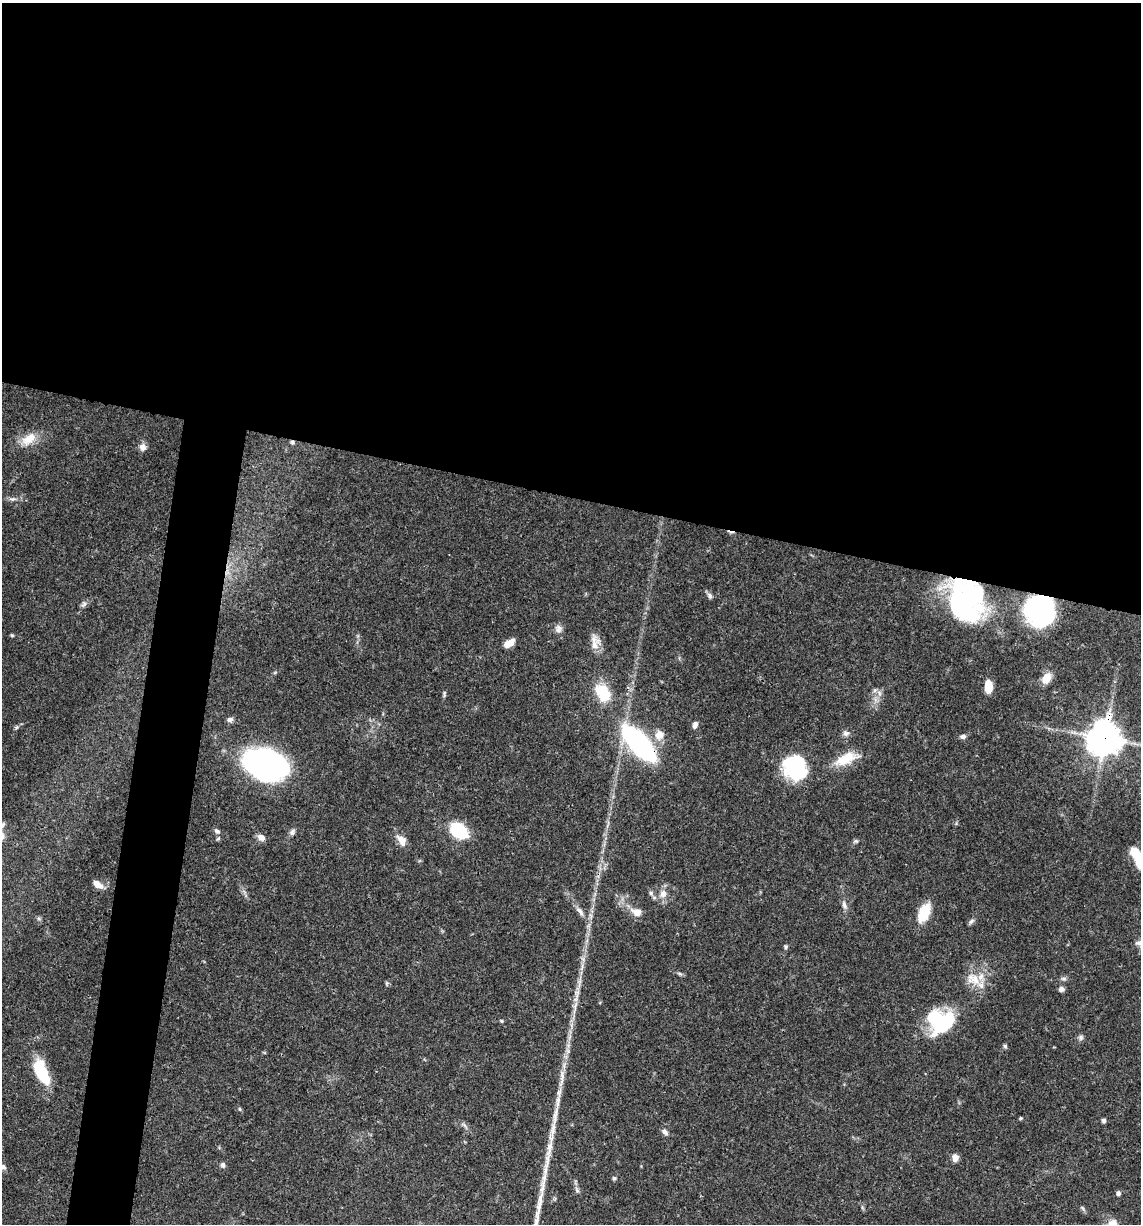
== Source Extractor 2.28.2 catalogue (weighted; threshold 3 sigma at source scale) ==
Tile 3 of 4 x 4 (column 3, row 1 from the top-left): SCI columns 2517-3655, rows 3667-4888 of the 4913 x 4894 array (HDU 1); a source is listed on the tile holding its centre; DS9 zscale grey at full resolution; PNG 1143 x 1226 px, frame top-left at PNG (2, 3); no overlay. Shown black and unused: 44% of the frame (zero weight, under 3 of 4 exposures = <1% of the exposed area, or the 3 px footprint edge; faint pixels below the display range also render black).
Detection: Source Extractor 2.28.2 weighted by HDU 2 'WHT'; one run over the whole footprint, this tile lists its part. Background 0.048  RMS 0.0028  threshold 0.0127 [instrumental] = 3 sigma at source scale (4.5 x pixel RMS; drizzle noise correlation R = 1.50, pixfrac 1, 0.05/0.05 arcsec/px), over >= 5 px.
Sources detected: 75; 3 inside a brighter object's white glare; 1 cosmic-ray / hot-pixel residue — not listed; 1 inside a brighter listed object's ellipse — not listed separately; the other 70 listed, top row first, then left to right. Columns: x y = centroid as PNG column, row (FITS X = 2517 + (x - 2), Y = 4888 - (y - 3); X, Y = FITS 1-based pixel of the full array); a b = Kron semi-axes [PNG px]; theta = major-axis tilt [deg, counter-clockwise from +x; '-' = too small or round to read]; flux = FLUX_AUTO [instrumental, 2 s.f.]
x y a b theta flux
29 439 20 11 39 4.4
292 442 6 5 - 0.59
143 447 9 8 - 1.6
13 499 7 5 9 0.69
709 595 9 5 -62 0.87
966 601 44 33 -70 52
84 604 10 6 68 0.82
1039 611 25 24 - 54
558 629 12 9 87 1.4
12 635 5 4 - 0.32
509 643 11 6 31 3.4
594 645 24 10 54 2.8
1046 678 13 9 56 3.1
988 687 12 7 89 4.7
875 690 6 6 - 0.66
603 693 15 10 -58 13
444 694 10 3 85 0.48
230 720 7 7 - 0.88
695 725 7 5 72 1.2
17 727 6 4 70 0.42
846 733 9 7 3 1
659 735 13 13 - 3.1
963 736 7 6 - 0.81
1105 738 12 11 - 450
639 744 27 11 -47 83
846 759 32 13 22 6.7
266 765 43 28 -18 69
796 769 25 22 88 21
458 830 15 11 -37 17
217 831 9 6 -35 0.81
292 832 9 6 53 0.89
261 837 9 7 -35 1.6
401 840 16 9 -56 2.6
856 841 6 5 - 0.45
1138 858 27 11 -64 6.6
97 884 10 6 -33 2.9
651 893 7 6 - 0.8
663 894 11 10 - 2.3
844 905 12 6 -80 1.1
580 911 15 6 -52 1.6
636 912 17 11 -21 2.7
924 913 23 11 64 6.7
39 919 6 4 -20 0.44
971 921 9 5 43 0.68
786 947 6 5 - 0.41
582 967 13 3 78 1.1
1063 978 9 4 0 0.63
973 979 22 14 -27 5
387 983 6 4 71 0.39
1061 989 7 6 - 0.89
575 1006 15 5 80 1.7
933 1017 35 17 -71 14
501 1021 5 4 - 0.34
1081 1038 7 6 - 0.69
1005 1046 5 5 - 0.49
42 1073 26 11 -66 14
562 1077 26 5 86 2.7
240 1109 6 3 -70 0.34
1020 1118 4 3 - 0.38
1104 1120 5 5 - 0.62
465 1125 12 3 -48 0.66
665 1132 9 6 -43 1
955 1158 8 6 85 2
223 1165 7 6 - 0.74
2 1167 9 6 -7 1.2
614 1178 5 4 - 0.45
577 1190 8 5 -67 0.68
1118 1193 5 5 - 0.87
1083 1209 8 4 -59 0.52
1112 1224 17 12 45 3.3
Overlapping masked pixels (flux is a lower limit): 5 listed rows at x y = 292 442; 966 601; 1039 611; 1105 738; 639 744
Isophote crosses this tile's border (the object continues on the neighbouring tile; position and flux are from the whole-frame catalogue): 3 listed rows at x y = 1138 858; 2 1167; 1112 1224